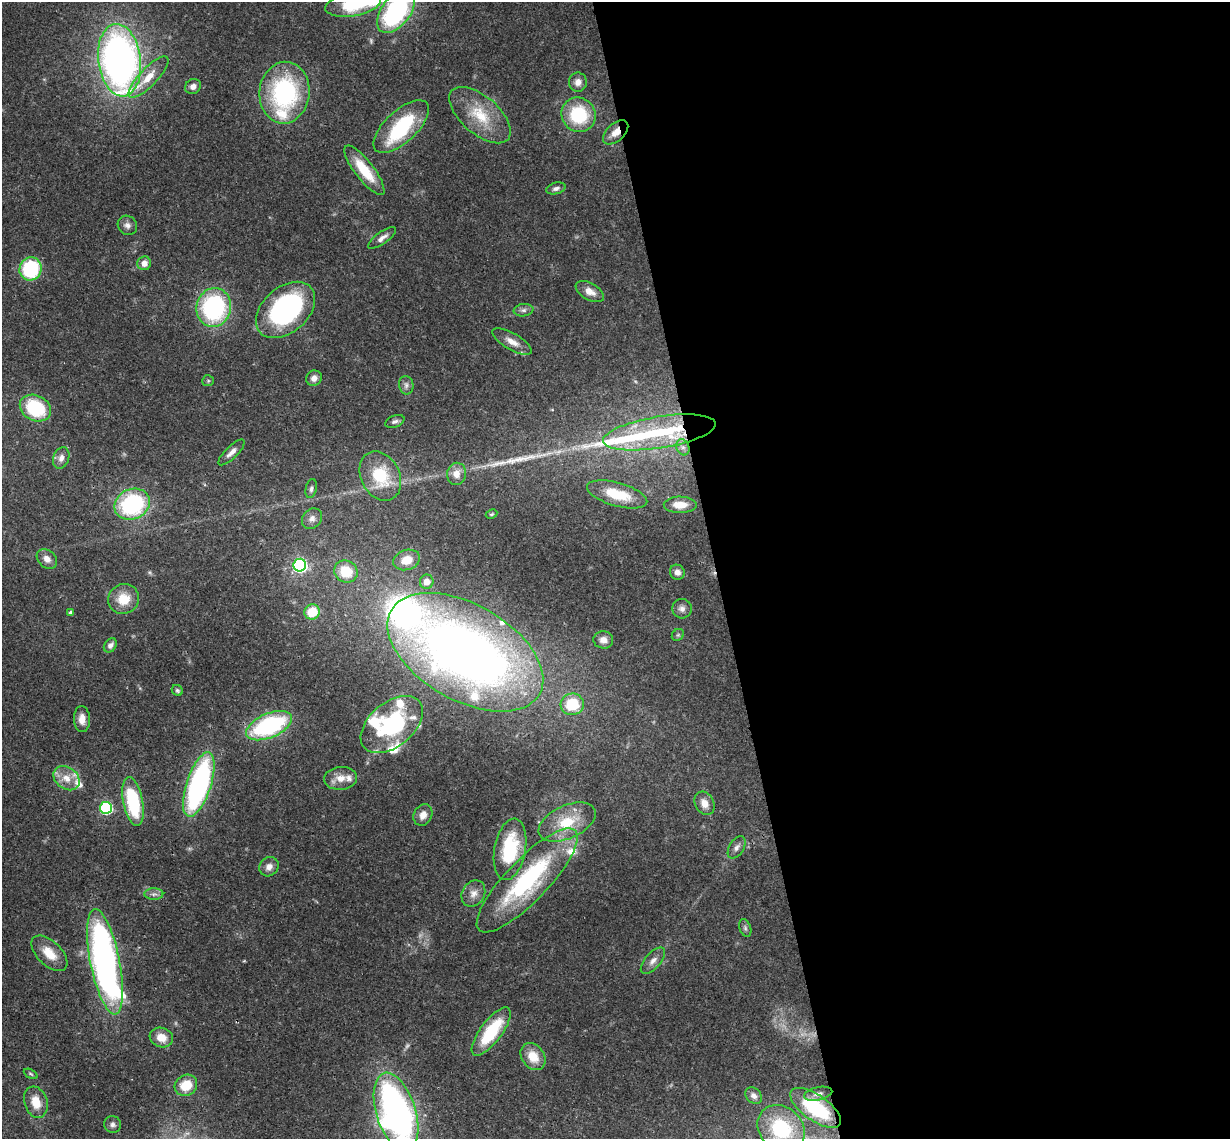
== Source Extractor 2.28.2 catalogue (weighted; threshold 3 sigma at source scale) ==
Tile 8 of 4 x 4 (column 4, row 2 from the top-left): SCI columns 3742-4969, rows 2539-3675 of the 5026 x 4964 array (HDU 1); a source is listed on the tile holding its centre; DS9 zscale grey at full resolution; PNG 1232 x 1141 px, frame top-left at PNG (2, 2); each listed source drawn as its Kron ellipse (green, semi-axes under 4 px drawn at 4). Shown black and unused: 42% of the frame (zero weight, under 3 of 4 exposures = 6% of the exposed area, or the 3 px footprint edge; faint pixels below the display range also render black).
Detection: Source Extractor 2.28.2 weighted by HDU 2 'WHT'; one run over the whole footprint, this tile lists its part. Background 0.0422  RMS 0.0029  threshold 0.0129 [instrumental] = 3 sigma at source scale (4.5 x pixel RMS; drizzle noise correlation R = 1.50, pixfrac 1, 0.05/0.05 arcsec/px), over >= 5 px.
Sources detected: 104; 1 too faint to see at this stretch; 2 inside a brighter object's white glare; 2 long thin detections or spike segments (spike, bleed or trail) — neither listed nor drawn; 11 inside a brighter listed object's ellipse — not listed separately; the other 88 listed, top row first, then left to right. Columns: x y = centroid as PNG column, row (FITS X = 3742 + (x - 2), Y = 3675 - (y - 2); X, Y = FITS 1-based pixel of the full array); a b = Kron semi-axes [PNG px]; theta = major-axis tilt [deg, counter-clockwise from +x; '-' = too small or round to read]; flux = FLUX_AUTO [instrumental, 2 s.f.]
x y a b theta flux
353 4 28 12 10 19
396 11 25 14 53 52
120 60 36 21 -83 140
148 77 27 9 46 5.6
578 82 9 9 - 2
193 86 8 7 - 1.4
284 93 31 25 85 39
480 115 37 19 -41 11
579 115 17 16 - 17
401 127 35 16 43 22
616 132 15 8 43 3.4
364 170 30 9 -52 9.2
556 188 10 5 15 1
127 225 10 9 - 1.4
382 238 16 6 35 1.7
144 263 7 6 - 2.2
31 269 12 11 - 22
590 291 15 8 -30 2.7
214 308 19 17 76 42
286 310 34 22 41 54
523 310 10 6 7 1
512 342 22 8 -30 3.2
314 378 8 7 - 1.7
208 381 6 5 - 0.46
406 385 9 7 -80 1
35 408 16 12 -27 18
395 421 10 6 20 0.92
659 432 57 16 9 23
683 447 8 6 -68 1.3
231 452 17 6 44 1.9
61 458 11 7 69 1.7
456 474 11 9 81 2.9
380 476 26 19 -62 14
311 489 9 5 78 0.84
617 494 31 11 -16 9.1
132 504 18 15 25 35
680 505 16 8 0 4.1
491 514 6 4 26 0.39
312 519 11 9 47 1.6
47 559 11 8 -41 2
407 560 14 10 18 4.8
300 565 6 6 - 63
346 571 12 10 -32 8.1
677 572 8 7 - 1.5
427 582 7 6 - 2.4
124 599 15 15 - 6.3
682 609 10 9 - 1.5
71 612 3 3 - 0.61
312 612 8 7 - 6.9
678 635 7 5 44 0.52
603 640 10 8 -5 2.1
110 645 8 5 53 1.1
465 652 85 48 -29 250
177 690 6 5 - 0.52
572 704 11 11 - 11
82 719 13 8 -88 2.7
392 724 36 22 40 32
269 726 24 12 23 41
67 778 14 10 -37 4.1
341 778 16 11 5 3.5
199 785 34 12 72 69
133 802 25 9 -79 23
704 803 12 9 -62 2.7
106 808 6 6 - 39
423 815 11 9 64 2.1
567 822 30 16 24 10
737 847 12 7 59 1.4
510 849 31 15 80 20
269 867 10 9 - 2
527 880 69 21 46 44
473 893 14 11 58 2.6
154 894 9 5 1 1
745 928 9 5 -70 0.73
49 953 22 12 -44 5.3
653 961 16 7 49 1.9
105 962 54 14 -79 140
491 1032 29 11 53 17
161 1038 12 9 -18 3.8
533 1057 14 11 -54 5.6
31 1074 7 4 -27 0.43
186 1085 12 10 35 6.7
818 1094 14 6 12 1.5
754 1096 9 7 -44 1.4
36 1102 16 11 -72 4.9
816 1108 29 13 -35 20
396 1112 41 19 -73 130
113 1124 8 8 - 1.1
781 1129 26 21 -44 18
Overlapping masked pixels (flux is a lower limit): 2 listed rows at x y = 616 132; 527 880
Isophote crosses this tile's border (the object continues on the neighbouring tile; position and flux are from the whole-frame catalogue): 3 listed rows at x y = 353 4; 396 11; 396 1112